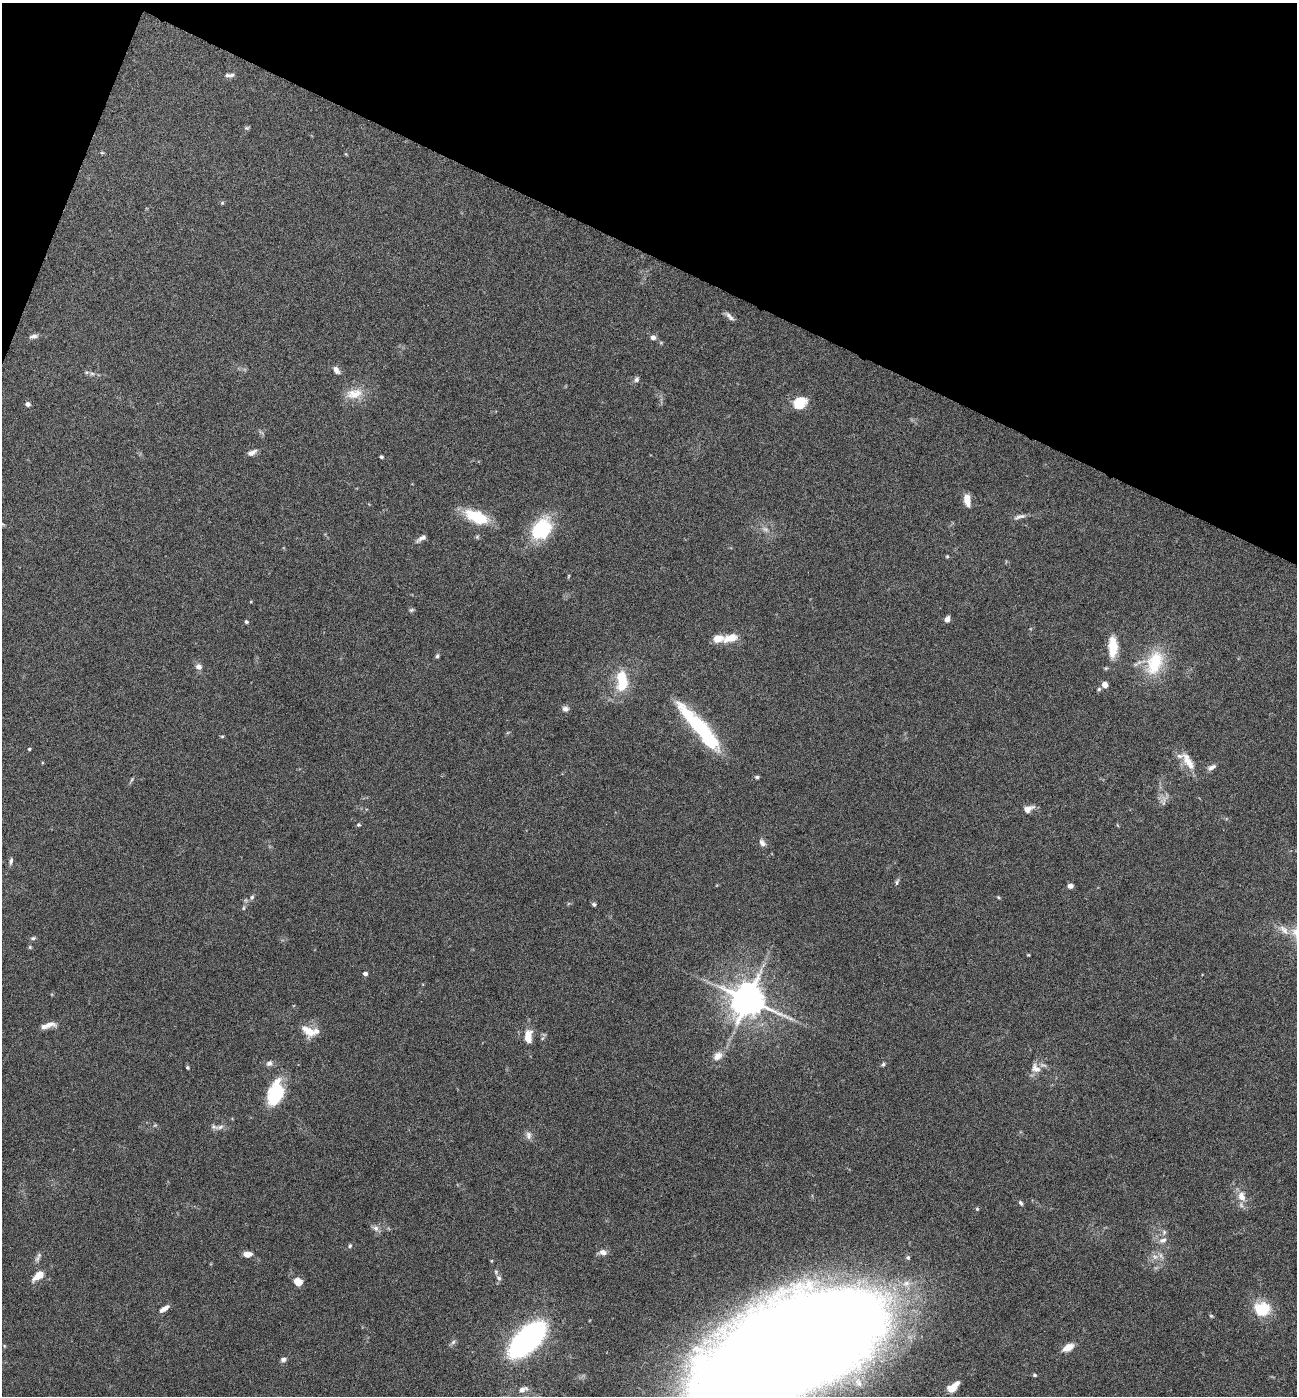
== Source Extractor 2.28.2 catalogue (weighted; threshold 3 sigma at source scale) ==
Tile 2 of 4 x 4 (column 2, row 1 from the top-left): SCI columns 1567-2861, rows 4182-5575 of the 5587 x 5578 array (HDU 1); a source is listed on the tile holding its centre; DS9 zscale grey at full resolution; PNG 1299 x 1398 px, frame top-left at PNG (2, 3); no overlay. Shown black and unused: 20% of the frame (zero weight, under 4 of 8 exposures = <1% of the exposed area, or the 3 px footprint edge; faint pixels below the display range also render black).
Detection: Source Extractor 2.28.2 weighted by HDU 2 'WHT'; one run over the whole footprint, this tile lists its part. Background 0.0936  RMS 0.0046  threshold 0.0187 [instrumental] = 3 sigma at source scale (4.09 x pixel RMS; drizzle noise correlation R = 1.36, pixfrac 0.8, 0.05/0.05 arcsec/px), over >= 5 px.
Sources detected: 98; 3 inside a brighter listed object's ellipse — not listed separately; the other 95 listed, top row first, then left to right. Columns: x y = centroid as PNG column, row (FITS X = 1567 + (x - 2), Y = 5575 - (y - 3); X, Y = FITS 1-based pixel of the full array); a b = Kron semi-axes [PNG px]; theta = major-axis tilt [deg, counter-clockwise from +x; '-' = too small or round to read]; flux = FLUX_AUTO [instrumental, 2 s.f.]
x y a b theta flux
229 75 13 5 3 1.5
246 128 7 5 -18 0.66
102 153 6 4 -18 0.47
346 154 6 3 -71 0.37
222 203 5 4 - 0.47
729 316 14 5 -46 1.6
33 336 11 6 13 1.5
653 337 6 5 - 1.8
336 370 11 7 -56 1.8
92 373 7 4 -1 0.95
637 379 8 6 59 1.1
354 394 24 13 9 7
800 403 12 9 40 13
28 404 5 5 - 1.4
252 452 12 6 28 1.8
381 457 4 3 - 0.6
967 500 13 7 -81 4.7
477 517 29 13 -23 15
1018 517 13 6 30 1.7
541 529 30 21 48 21
765 529 9 6 -19 1.6
421 538 13 5 31 1.6
947 556 5 4 - 0.47
568 576 6 3 70 0.41
411 610 6 6 - 0.75
947 619 6 5 - 2.2
246 622 4 4 - 0.71
731 638 15 8 15 6.8
717 639 7 6 - 7.1
1113 647 27 11 -89 9.3
437 656 6 5 - 0.75
1155 663 37 22 69 19
199 667 7 6 - 2.3
622 681 27 12 -89 15
1105 684 6 6 - 2.5
1099 689 5 5 - 0.7
565 709 8 7 - 1.5
694 724 72 13 -55 25
222 736 6 4 1 0.45
29 749 3 3 - 0.56
1189 763 30 10 -55 6.6
1212 767 12 6 27 1.7
757 777 6 4 -13 0.79
131 780 7 4 70 0.59
1164 801 17 3 81 1.4
1028 809 13 7 25 3
358 825 5 5 - 0.61
762 843 10 7 -50 1.8
11 861 9 5 80 1.2
897 882 9 4 72 0.88
1070 886 6 5 - 1.6
252 897 6 6 - 0.97
998 897 5 3 - 0.43
594 904 5 4 - 0.76
243 908 6 4 89 0.56
1284 930 18 9 -46 4.2
33 938 7 5 1 0.76
30 947 5 4 - 0.53
1028 955 5 3 - 0.33
365 974 4 4 - 1.8
748 1000 11 10 - 900
49 1024 18 7 4 2.9
308 1031 19 11 -36 6.1
528 1037 16 8 86 6.1
718 1056 13 9 44 3.4
269 1063 9 7 30 1.5
883 1064 5 4 - 0.7
187 1068 4 3 - 0.55
1035 1068 15 12 -40 3.9
276 1094 27 15 76 25
220 1127 12 6 21 2
528 1135 11 8 -83 1.9
1242 1196 13 9 -66 4.4
1021 1203 7 4 -58 0.88
977 1209 5 5 - 0.55
376 1228 8 8 - 1.8
1163 1240 11 7 11 2.2
350 1246 6 4 68 0.65
603 1252 9 6 -2 2.4
247 1254 9 6 2 2.9
37 1258 9 7 46 1.3
38 1275 12 6 36 6.5
499 1278 9 6 -56 1.5
298 1282 8 7 - 4.8
164 1309 14 5 32 2.5
1262 1309 20 17 1 13
1211 1316 5 5 - 0.49
527 1339 28 13 44 160
453 1342 7 5 46 1
1068 1347 12 7 28 4.8
789 1348 153 67 26 1800
283 1359 8 5 19 1.3
1034 1375 5 3 - 0.62
953 1387 15 7 41 5.8
523 1389 14 7 21 2.6
Isophote crosses this tile's border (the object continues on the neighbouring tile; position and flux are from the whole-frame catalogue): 1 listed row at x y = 789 1348